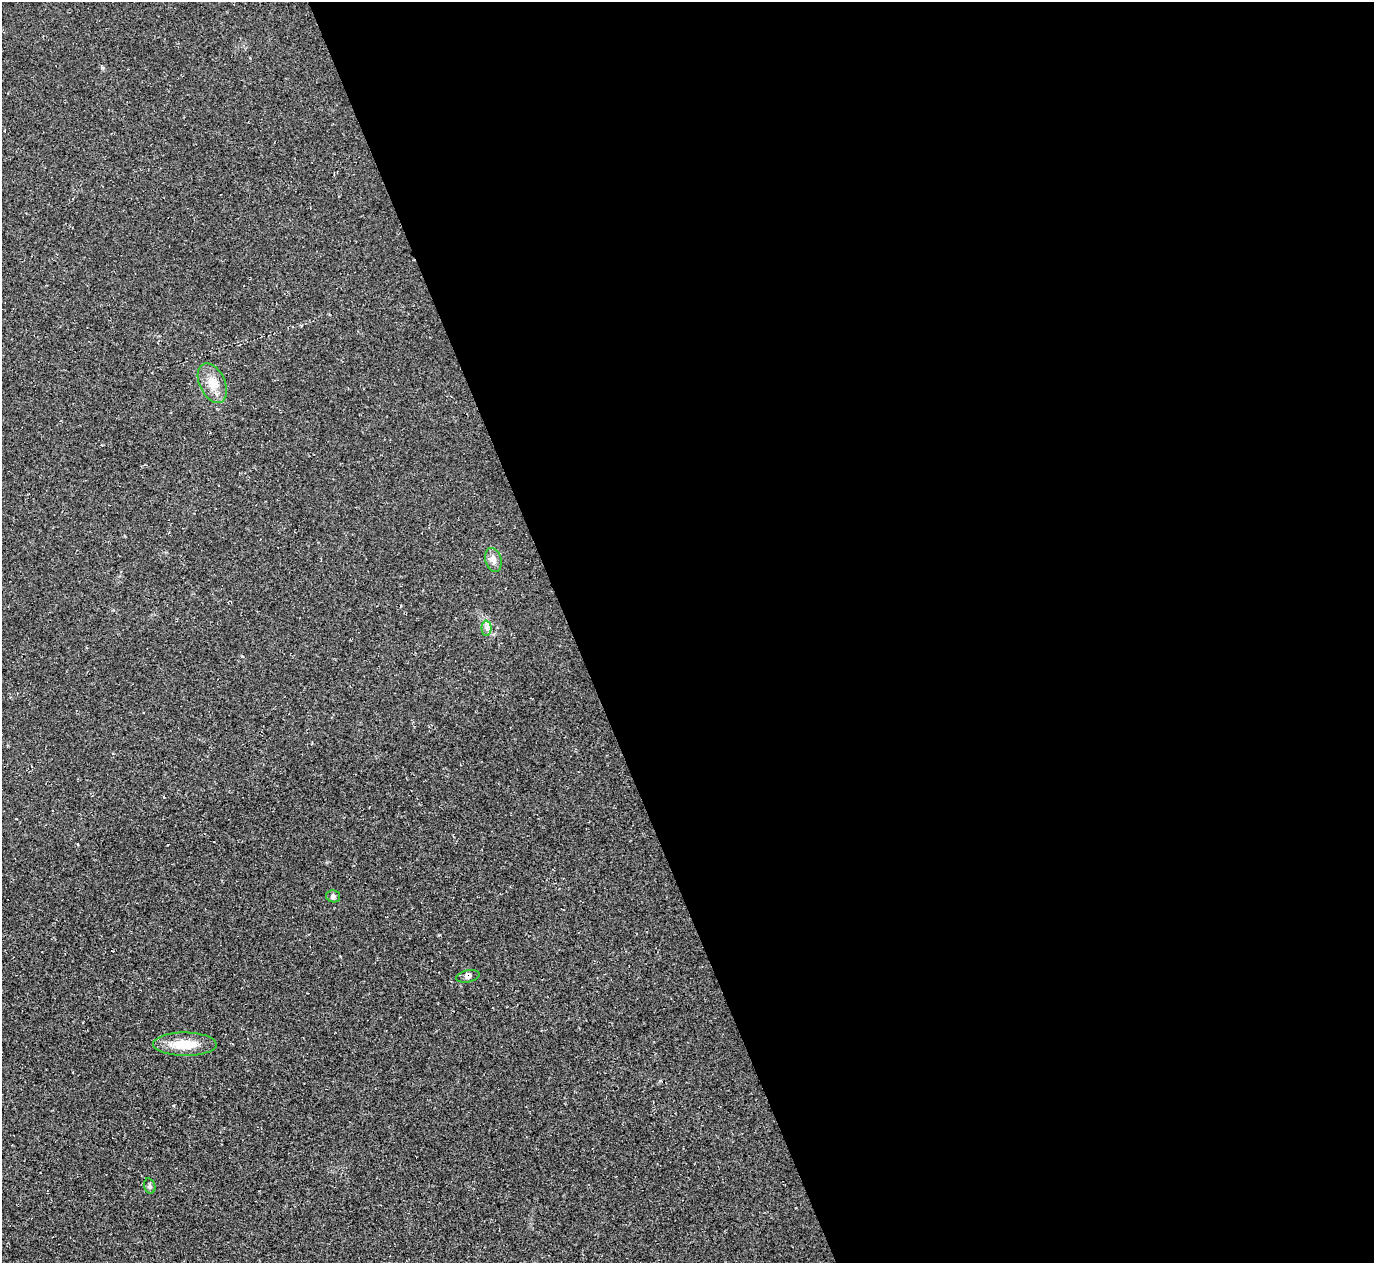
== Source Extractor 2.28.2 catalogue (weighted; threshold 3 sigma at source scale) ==
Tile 8 of 4 x 4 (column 4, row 2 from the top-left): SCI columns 4121-5492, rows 2805-4065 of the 5492 x 5478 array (HDU 1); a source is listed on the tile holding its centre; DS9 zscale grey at full resolution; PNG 1376 x 1265 px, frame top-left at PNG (2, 2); each listed source drawn as its Kron ellipse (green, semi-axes under 4 px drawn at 4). Shown black and unused: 58% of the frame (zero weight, under 2 of 3 exposures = <1% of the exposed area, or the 3 px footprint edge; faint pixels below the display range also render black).
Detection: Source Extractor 2.28.2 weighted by HDU 2 'WHT'; one run over the whole footprint, this tile lists its part. Background 0.0477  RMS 0.0067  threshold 0.0303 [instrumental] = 3 sigma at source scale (4.5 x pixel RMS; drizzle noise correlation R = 1.50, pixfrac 1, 0.05/0.05 arcsec/px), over >= 5 px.
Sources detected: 7; all 7 listed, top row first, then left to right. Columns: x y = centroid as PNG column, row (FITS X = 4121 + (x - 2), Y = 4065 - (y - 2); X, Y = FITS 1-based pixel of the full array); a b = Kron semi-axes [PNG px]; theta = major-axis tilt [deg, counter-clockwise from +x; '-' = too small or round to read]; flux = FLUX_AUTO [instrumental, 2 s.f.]
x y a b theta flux
212 383 21 12 -65 10
493 560 12 8 -75 3.9
487 628 7 5 -88 2
333 896 7 6 - 1.7
468 976 12 6 12 2.4
185 1044 32 11 -1 16
150 1186 8 5 -74 1.4
Overlapping masked pixels (flux is a lower limit): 1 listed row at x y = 468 976